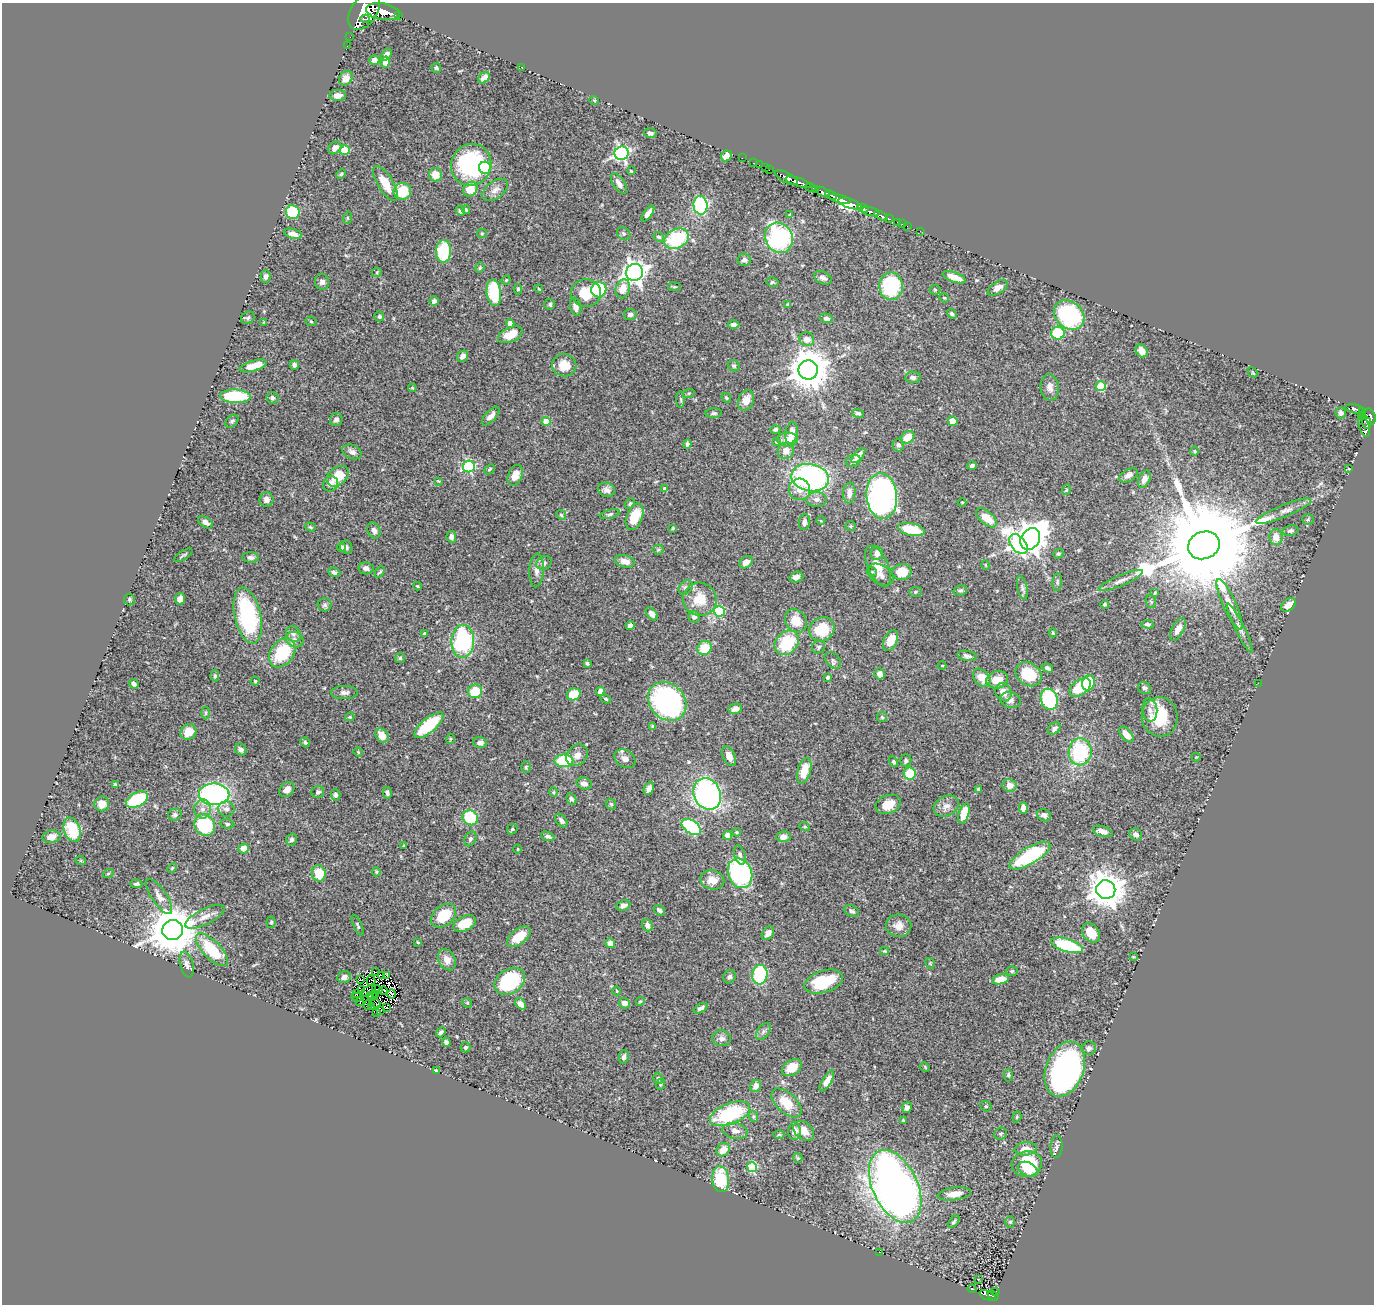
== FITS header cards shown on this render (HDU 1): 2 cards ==
NAXIS1  =                 1372
NAXIS2  =                 1302

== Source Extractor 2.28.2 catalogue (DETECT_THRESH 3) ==
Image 1372 x 1302 px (HDU 1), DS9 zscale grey, 1 PNG px = 1 image px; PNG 1376 x 1306 px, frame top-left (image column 1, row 1302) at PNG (2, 3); each listed source drawn as its Kron ellipse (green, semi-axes under 4 px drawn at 4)
Background 0.5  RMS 0.021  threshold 0.0632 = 3 sigma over >= 5 px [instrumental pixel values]
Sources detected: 467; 8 with non-positive FLUX_AUTO (blend fragments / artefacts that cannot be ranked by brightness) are neither listed nor drawn; the other 459 listed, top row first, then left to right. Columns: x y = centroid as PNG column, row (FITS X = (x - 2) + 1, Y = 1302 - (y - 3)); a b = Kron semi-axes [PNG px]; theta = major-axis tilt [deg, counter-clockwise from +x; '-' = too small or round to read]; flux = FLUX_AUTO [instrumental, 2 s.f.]
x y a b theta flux
364 11 20 13 55 2700
383 12 17 8 -11 1500
398 16 3 2 - 33
365 19 4 2 - 99
350 37 2 2 - 3.3
347 46 2 2 - 2.9
386 55 7 4 54 6.3
374 60 5 5 - 6.9
385 62 5 4 - 9.9
522 67 3 3 - 5.9
436 68 5 4 - 2.1
346 78 8 6 53 9.8
484 78 7 5 39 8.5
338 95 8 5 3 9.5
594 100 5 3 - 1.2
650 133 6 4 -15 5.4
335 148 7 5 45 9.1
345 150 5 4 - 37
622 153 7 6 - 360
726 156 6 4 46 12
742 158 2 2 - 7.3
754 163 3 2 - 9.4
471 165 21 20 - 160
759 165 2 2 - 5.1
485 168 6 6 - 100
766 168 3 2 - 12
769 170 3 2 - 14
631 171 4 3 - 1.5
341 174 5 4 - 1.8
435 175 7 6 - 19
787 178 12 5 -27 720
798 182 13 3 -17 700
619 183 12 5 -57 8.4
386 184 20 7 -59 30
811 187 5 3 - 52
470 189 8 6 51 28
816 189 3 3 - 47
495 190 15 8 36 9.7
402 191 9 8 - 39
822 192 7 3 -23 220
831 195 6 3 -25 170
840 199 11 4 -15 330
850 204 12 4 -17 1300
700 205 9 7 -84 160
863 208 6 3 -26 210
466 210 4 3 - 1.6
460 211 5 4 - 2.7
293 212 7 6 - 100
870 212 9 3 -13 560
648 213 9 4 56 8.3
790 215 4 4 - 1.7
881 216 7 3 -27 160
347 218 6 4 72 1.7
889 219 3 2 - 48
897 222 3 3 - 17
902 224 3 2 - 15
907 226 2 2 - 6.1
920 231 2 2 - 5.7
482 233 5 4 - 1.8
293 234 9 5 -15 7.6
624 234 7 6 - 2.6
659 237 6 4 -27 2.4
779 238 15 13 -61 200
676 239 13 9 27 96
443 251 11 7 88 80
744 260 7 6 - 4.9
480 268 5 4 - 1.8
377 272 5 4 - 1.9
635 272 8 8 - 1100
266 276 6 5 - 4.8
954 277 12 5 -19 20
823 278 9 6 -25 5.4
506 280 4 4 - 1.6
322 282 8 7 - 5.5
772 282 6 4 -11 2.2
891 286 14 12 -88 130
674 287 6 3 -8 1.6
997 288 11 6 33 11
518 289 5 4 - 2.2
539 289 4 3 - 1.1
623 289 9 7 74 18
599 290 8 7 - 110
935 290 5 5 - 2
494 293 13 7 -84 79
586 293 15 14 - 37
944 298 5 4 - 1.6
434 301 5 4 - 3
550 304 5 5 - 2.8
788 305 4 3 - 2.1
576 307 9 5 -77 7.8
630 314 6 5 - 5.3
952 314 5 4 - 3.4
1069 315 16 13 -41 140
379 316 5 5 - 3
248 318 7 6 - 3
826 318 6 4 -16 5
311 321 5 5 - 1.8
264 322 3 2 - 1.1
510 323 4 4 - 11
733 325 6 4 2 4.9
1058 333 7 6 - 80
510 335 13 7 23 24
807 339 7 7 - 11
1142 351 7 5 -54 9.5
463 356 6 5 - 5.7
294 365 5 4 - 4.2
564 365 12 11 - 22
253 366 14 5 16 21
734 366 6 5 - 2.7
808 370 9 9 - 4400
1253 372 5 3 - 1.4
913 377 8 6 -1 5.1
1101 386 5 5 - 61
1050 387 13 9 -83 9.9
412 388 4 3 - 1.5
689 393 6 3 18 1.5
235 396 15 6 -2 75
272 398 6 5 - 4.2
726 398 5 3 - 1.9
681 400 8 4 -89 2
746 400 10 7 67 16
1355 409 9 4 -11 130
1362 411 4 2 - 68
714 413 8 5 1 3
858 413 6 4 -19 3
1341 413 5 5 - 4
1361 415 3 2 - 28
491 416 11 5 48 8.4
1370 417 8 5 -72 290
336 420 7 6 - 5
232 421 8 5 45 2.8
546 421 4 4 - 34
953 421 5 5 - 15
1366 422 7 4 -69 68
1364 426 10 5 -72 140
775 429 5 4 - 3.3
792 433 11 6 83 13
908 437 7 5 35 26
787 440 11 7 1 15
777 442 4 4 - 1.6
687 444 5 4 - 3.5
898 445 6 6 - 4.3
786 451 8 7 - 11
1194 451 4 4 - 1.4
352 452 10 7 -23 6.2
858 455 9 4 48 7.5
853 461 8 6 22 4
972 465 4 3 - 3.8
469 466 6 6 - 160
489 469 6 4 42 1.8
1349 469 4 2 - 0.84
515 475 11 7 67 16
1128 475 10 6 29 7.3
338 476 12 8 39 31
810 478 19 13 -11 320
1144 479 9 5 66 7.5
438 481 4 3 - 1.2
331 484 8 7 - 5.9
665 489 4 4 - 5.3
800 489 11 10 - 14
606 490 9 7 -15 6.1
1066 490 5 3 - 1.2
849 493 10 6 86 9.8
882 496 23 15 -84 400
817 499 10 7 0 7
266 500 7 7 - 6.6
962 502 4 3 - 1.1
630 504 6 4 50 2
1283 511 30 6 22 14
610 514 10 4 14 3.3
561 515 5 4 - 2
635 517 14 8 70 38
987 518 12 6 -40 27
1308 519 6 5 - 2
821 521 4 3 - 1
205 522 8 5 -36 7.3
804 522 8 5 81 5.5
851 526 5 5 - 2
310 527 6 4 -18 2.1
673 528 4 3 - 1.3
911 529 13 6 -13 53
374 530 8 6 -65 6.7
1290 531 8 5 11 3.4
451 537 6 4 -84 5.3
1276 537 8 6 -84 15
1030 539 11 9 54 1700
1018 544 11 7 -50 440
1204 545 16 13 20 45000
342 547 4 4 - 6.2
346 547 7 6 - 4.6
658 550 5 5 - 2.2
877 553 7 6 - 8.1
1058 554 5 4 - 2.4
183 555 10 2 34 1.9
251 557 8 5 -5 4.9
625 561 10 6 -14 12
746 562 7 5 35 9.8
544 563 8 6 25 4.5
986 565 5 3 - 1.1
878 566 22 10 -65 21
366 568 7 6 - 5.1
537 570 17 7 87 9.6
334 572 6 4 -21 3.5
380 572 6 3 50 1.9
872 572 5 3 - 1.4
902 572 9 8 - 33
880 574 14 9 -30 9.2
796 577 7 5 20 5.9
1121 581 24 5 23 10
1057 582 9 4 84 2.9
417 586 4 3 - 1.8
686 588 8 6 45 3.9
1022 588 12 5 -77 4.2
960 590 7 5 11 2.9
915 592 6 5 - 2.1
1155 593 4 3 - 1.3
129 599 6 5 - 2.3
180 599 6 5 - 7
700 599 17 16 - 30
1151 601 6 5 - 2.1
1105 604 4 4 - 2.5
1229 604 27 6 -66 18
325 605 7 6 - 3.3
1288 605 8 5 37 14
719 611 5 5 - 82
652 614 7 4 -50 5.9
248 616 28 13 -77 170
694 617 6 5 - 6.1
796 621 12 10 -55 25
1148 624 6 4 -6 3.1
630 626 4 4 - 7.2
1240 628 27 4 -64 9.3
822 629 13 11 39 53
1178 629 12 6 62 9
424 633 3 3 - 1.1
1053 633 4 4 - 2.1
293 634 8 7 - 5.8
295 640 9 7 -24 7.4
463 641 16 11 89 170
890 641 11 6 66 24
787 643 13 11 47 69
819 647 7 6 - 3
705 648 7 6 - 32
282 653 16 11 53 69
967 656 10 5 -10 4.5
400 658 5 5 - 2.3
833 660 10 6 -47 4
587 663 4 3 - 2.2
942 665 4 3 - 1.3
1047 668 6 4 -19 3
880 674 5 5 - 7.8
1028 674 14 11 -37 48
215 676 6 4 -82 2.3
828 677 4 4 - 3.6
982 678 10 7 -47 16
997 680 11 8 15 18
255 681 4 4 - 1.7
1088 683 8 6 76 66
1258 683 2 2 - 7.3
134 684 5 4 - 4
1080 688 12 7 37 50
1144 688 7 5 -31 4
475 691 7 6 - 41
600 691 4 4 - 7.4
344 692 13 6 2 5.8
1003 692 9 8 - 12
574 694 7 5 21 36
606 699 5 3 - 1.6
1049 699 11 8 -72 150
1010 700 10 7 -12 6.4
667 701 21 17 -47 240
735 709 7 5 14 7.4
1150 710 12 7 -84 7.8
206 713 6 4 90 2
350 717 4 3 - 1.7
882 717 5 4 - 2.1
1160 717 20 18 -82 53
429 725 18 7 40 77
653 727 4 4 - 3.2
1054 729 7 5 43 4.8
188 732 8 7 - 26
1126 734 9 5 -50 16
382 735 8 6 -53 14
450 739 5 3 - 1.4
305 742 5 4 - 2.6
480 743 7 5 -15 6.1
241 749 6 5 - 5.1
358 752 5 4 - 1.3
1080 752 13 11 87 110
577 755 12 9 43 9.7
729 756 10 6 -66 9.8
1196 757 4 4 - 1.3
625 759 11 8 -33 7.8
906 760 6 5 - 3.7
564 761 9 6 0 83
894 762 6 4 -56 2.5
526 767 5 4 - 1.9
804 771 13 6 75 32
910 774 6 6 - 42
115 784 4 3 - 2.1
584 784 8 6 -18 6.6
1009 785 7 6 - 11
287 789 8 6 45 9.8
649 789 7 4 66 7.3
979 789 3 3 - 2.3
318 792 6 6 - 3.3
553 792 4 4 - 1.5
387 793 6 4 -78 3
214 794 15 11 -2 340
707 794 16 13 -66 470
336 795 5 4 - 3.5
571 799 6 4 -62 3.4
137 800 12 7 28 95
102 804 7 7 - 13
611 804 6 4 -45 1.8
888 804 13 9 20 19
946 806 13 9 28 10
1023 808 6 4 -84 9.9
202 809 9 8 - 8.2
226 809 8 7 - 6
964 814 10 5 73 31
175 815 7 6 - 3.5
1044 815 7 6 - 4.9
470 818 8 7 - 62
561 820 8 5 -53 5.1
227 824 7 5 -10 2.5
205 825 11 9 -57 100
691 827 11 6 -33 130
805 827 5 3 - 1.6
512 829 6 4 46 1.8
72 830 12 8 -70 55
1103 831 10 5 -17 11
737 832 4 3 - 1.5
1136 834 6 5 - 6.9
728 835 4 4 - 19
548 836 7 4 -18 4.1
52 837 9 6 11 11
783 837 7 5 8 7.8
292 839 6 5 - 4
470 839 8 5 63 3.2
404 845 4 2 - 1
244 848 5 5 - 13
518 849 4 3 - 1.2
740 855 10 5 -74 4.5
1030 856 23 8 30 120
81 861 5 3 - 1.3
172 868 6 3 45 1.6
376 872 5 3 - 1.7
319 873 8 7 - 34
740 873 15 11 -67 170
108 874 5 3 - 1.3
712 880 12 9 -12 18
136 884 6 4 -2 3.2
1106 890 9 9 - 3100
159 896 20 7 -56 10
623 905 7 5 22 7.3
659 910 6 4 -44 4.6
852 911 8 5 -32 3.4
444 916 14 10 39 41
205 917 21 8 26 14
271 922 5 4 - 2
464 924 12 7 24 33
358 925 11 4 -66 2.6
647 925 6 5 - 7.4
899 926 12 11 - 13
173 930 10 10 - 6900
768 933 7 5 53 8.6
1091 933 10 8 -53 23
519 937 14 7 37 30
418 942 4 3 - 1.3
610 943 5 4 - 13
1067 945 16 6 -16 94
212 950 21 9 -45 68
884 951 4 4 - 1.5
1133 957 4 2 - 1.1
447 960 11 8 -62 12
930 963 6 3 -57 1.3
187 964 13 6 -75 5.9
1012 971 6 5 - 2.1
375 972 3 2 - 0.91
387 975 4 3 - 0.8
760 975 10 7 84 98
381 976 4 2 - 1.5
344 977 7 5 28 6.4
730 977 7 6 - 3.9
1001 979 8 5 14 19
360 980 4 2 - 1.1
371 981 5 2 - 1.2
510 981 16 12 33 110
824 982 20 11 17 68
377 989 5 2 - 2
361 990 3 2 - 2.1
368 990 8 2 32 0.61
383 991 4 2 - 3.5
617 991 4 3 - 1
357 994 4 2 - 0.34
376 994 4 2 - 1.9
392 994 5 4 - 0.076
370 996 4 2 - 2.1
358 997 6 2 -3 0.77
373 997 3 2 - 1.8
640 1001 4 4 - 1.5
360 1002 4 2 - 3.8
375 1003 5 2 - 1.4
467 1003 5 4 - 1.9
624 1003 5 5 - 8.9
521 1004 6 4 -52 8.5
368 1005 5 2 - 1.6
371 1007 3 2 - 0.27
387 1008 2 2 - 0.067
701 1008 7 4 27 4.3
381 1010 3 2 - 0.06
376 1012 2 2 - 0.83
441 1032 5 4 - 3.6
763 1032 10 6 53 4
722 1038 9 8 - 5.8
446 1042 4 4 - 3.4
465 1047 5 5 - 2.6
1089 1048 7 6 - 5
624 1057 7 5 79 3.8
925 1067 5 4 - 1.3
792 1068 10 7 32 22
1065 1069 28 19 69 420
436 1070 3 2 - 1.1
1008 1075 6 4 89 2.5
658 1078 6 4 -74 2.4
827 1081 12 4 60 12
661 1084 6 3 70 1.4
756 1086 6 5 - 8.6
786 1103 18 10 -43 33
986 1106 6 5 - 1.9
907 1108 5 5 - 5.6
730 1114 21 10 21 110
753 1116 5 3 - 1.9
1017 1117 5 4 - 2
903 1120 3 3 - 1.9
735 1131 13 8 -11 8.8
795 1131 9 6 -89 11
804 1131 12 8 -42 15
779 1134 6 4 0 1.9
1001 1134 6 6 - 2.7
1056 1147 11 6 88 5
1026 1149 11 6 6 14
723 1150 7 6 - 19
798 1158 5 4 - 1.7
1027 1164 15 12 10 60
752 1167 5 5 - 73
1028 1169 10 6 -26 23
720 1179 13 8 -84 60
895 1186 39 22 -65 1000
954 1194 17 6 8 13
954 1222 7 3 52 2.5
1010 1222 6 5 - 2.6
879 1252 2 2 - 6.8
978 1280 3 2 - 3
972 1289 4 3 - 0.97
996 1291 4 2 - 6.3
988 1295 9 3 -22 83
993 1296 6 4 -36 70
At the frame edge (FLAGS 8, measured only in part): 2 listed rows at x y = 364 11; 1370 417
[8 non-positive-flux detections neither listed nor drawn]